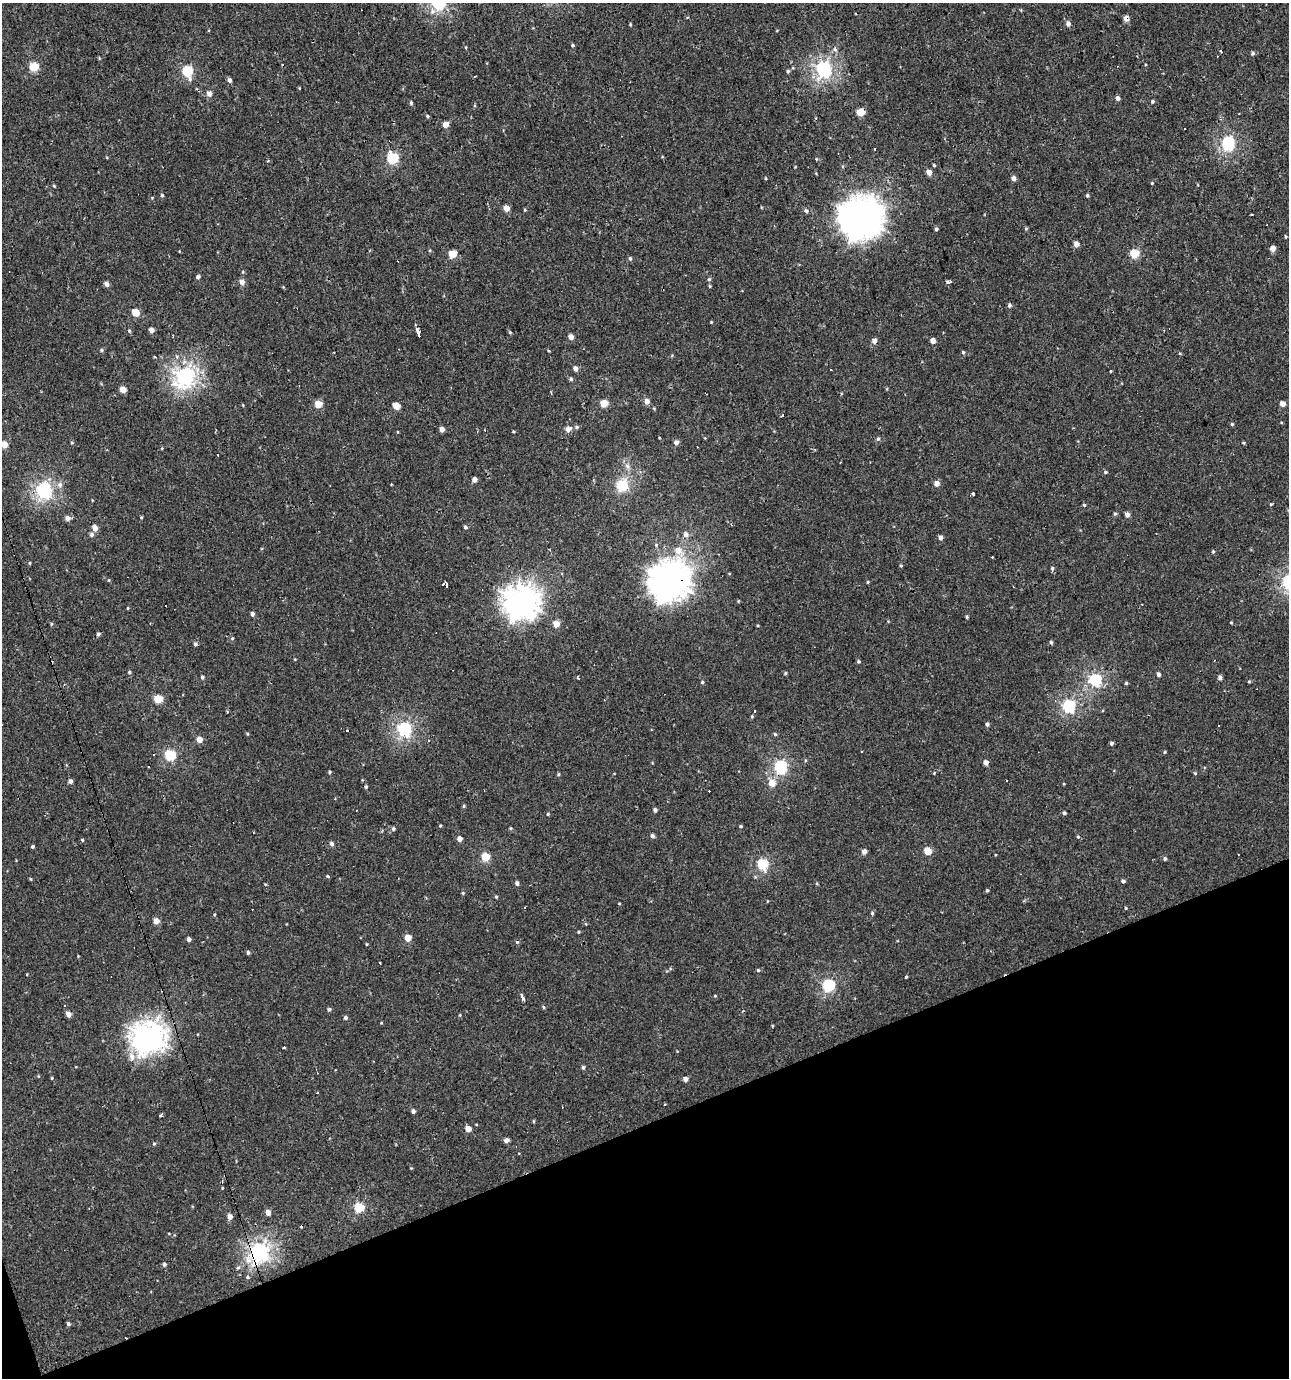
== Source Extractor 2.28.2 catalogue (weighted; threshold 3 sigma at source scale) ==
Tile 14 of 4 x 4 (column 2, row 4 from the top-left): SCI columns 1414-2700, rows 1-1376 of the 5344 x 5504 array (HDU 1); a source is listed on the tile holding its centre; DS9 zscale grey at full resolution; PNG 1291 x 1380 px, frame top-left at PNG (2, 3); no overlay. Shown black and unused: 19% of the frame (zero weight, under 2 of 3 exposures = <1% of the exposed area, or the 3 px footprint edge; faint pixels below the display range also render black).
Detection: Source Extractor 2.28.2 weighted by HDU 2 'WHT'; one run over the whole footprint, this tile lists its part. Background 0.00109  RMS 0.0043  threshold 0.0194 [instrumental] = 3 sigma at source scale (4.5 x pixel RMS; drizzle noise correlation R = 1.50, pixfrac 1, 0.0396/0.0396 arcsec/px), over >= 5 px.
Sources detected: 215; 22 cosmic-ray / hot-pixel residue — not listed; the other 193 listed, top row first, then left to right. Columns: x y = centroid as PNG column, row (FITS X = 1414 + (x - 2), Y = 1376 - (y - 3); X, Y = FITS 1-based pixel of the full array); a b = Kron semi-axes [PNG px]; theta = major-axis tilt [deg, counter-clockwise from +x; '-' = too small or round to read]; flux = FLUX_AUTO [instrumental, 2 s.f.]
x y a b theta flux
856 14 3 2 - 0.36
1126 18 5 4 - 2.7
630 24 5 3 - 0.35
1068 24 5 5 - 1.5
572 45 4 4 - 0.52
1252 53 5 4 - 0.77
34 67 5 5 - 13
824 69 6 6 - 90
187 71 6 5 - 25
788 71 4 4 - 0.55
474 76 3 2 - 0.41
229 80 5 4 - 1.3
209 93 5 5 - 2
1117 98 5 4 - 1.3
1152 101 4 4 - 0.55
411 103 5 4 - 0.58
861 112 5 5 - 9.4
427 116 5 4 - 0.53
445 124 4 4 - 4.2
1228 143 6 6 - 57
392 158 5 5 - 31
934 165 4 3 - 0.47
929 172 5 4 - 2.8
1014 179 5 4 - 1.8
1152 183 3 3 - 0.31
54 186 4 3 - 0.37
162 195 4 4 - 0.49
1087 195 4 3 - 0.56
507 208 4 4 - 4.1
806 211 5 4 - 0.82
861 218 14 14 - 600
936 229 4 4 - 0.64
1076 244 5 5 - 2.2
1273 248 5 4 - 3.1
1134 253 5 5 - 15
452 254 5 5 - 10
630 259 5 4 - 0.72
198 277 4 4 - 0.95
709 279 5 4 - 0.53
242 282 5 5 - 2.1
948 282 5 3 - 1.2
106 284 5 4 - 1.7
1009 306 6 4 88 0.67
136 313 5 5 - 7.7
151 330 4 4 - 2.1
129 331 5 4 - 0.55
510 332 5 4 - 0.46
418 333 8 3 -73 5.9
571 337 4 4 - 2.7
874 341 5 5 - 1.8
933 341 4 4 - 2.7
102 350 5 4 - 0.6
963 352 4 4 - 0.52
575 368 5 5 - 1.8
1111 371 3 2 - 0.81
185 376 7 7 - 140
571 379 5 4 - 0.69
123 389 4 4 - 4.4
647 401 6 5 - 2
604 403 5 5 - 7.7
318 404 5 5 - 7.8
1283 404 4 4 - 2.7
396 406 5 4 - 5.7
1232 424 4 4 - 0.46
577 427 5 5 - 0.65
442 429 4 4 - 1.9
568 429 7 5 34 2.2
878 439 5 4 - 0.52
676 442 5 4 - 1.9
4 444 4 4 - 5.1
627 466 7 6 - 1.3
1106 472 4 4 - 0.41
474 479 4 4 - 2.2
937 483 5 5 - 2.7
60 485 8 7 - 1.5
622 486 8 8 - 12
44 490 6 6 - 85
973 494 3 3 - 2.3
1271 504 4 4 - 0.4
1084 505 4 3 - 0.47
1115 514 5 3 - 0.47
1127 514 5 4 - 1.6
141 517 3 3 - 0.37
68 518 5 5 - 2.3
465 527 4 4 - 0.69
95 528 5 5 - 3.3
91 534 5 5 - 0.91
686 534 6 6 - 1.6
940 537 4 4 - 1.4
678 550 7 7 - 3.7
1213 552 4 4 - 0.45
1052 568 5 4 - 0.55
669 581 14 13 - 500
868 582 4 3 - 0.36
446 585 6 4 -32 1.9
521 601 13 12 - 340
738 601 4 3 - 0.35
166 605 3 3 - 2.6
252 614 5 4 - 1
51 624 5 3 - 0.37
556 624 5 4 - 5.2
98 634 5 4 - 0.66
1051 642 4 4 - 0.59
195 644 5 4 - 0.82
858 661 4 4 - 0.57
129 672 4 4 - 0.48
785 673 4 4 - 0.45
1159 675 4 4 - 0.95
202 677 4 4 - 0.64
578 678 3 3 - 0.46
1220 678 4 4 - 1.3
1095 679 6 6 - 43
1249 681 5 3 - 0.39
702 682 4 4 - 0.45
1126 683 4 4 - 0.47
158 699 5 5 - 12
1069 705 6 6 - 37
752 716 5 3 - 0.38
987 724 4 4 - 0.92
1218 725 2 2 - 0.32
404 729 6 6 - 66
775 734 5 4 - 0.52
200 740 5 4 - 3.5
1112 743 4 4 - 0.76
1164 752 5 3 - 0.33
170 755 6 5 - 27
986 762 5 4 - 1.8
780 766 6 6 - 48
329 772 4 4 - 0.48
559 774 5 3 - 0.43
70 781 5 4 - 1.2
772 783 6 6 - 5.3
366 787 4 3 - 0.52
464 806 5 3 - 0.45
655 810 4 4 - 1.1
1064 813 4 4 - 0.62
548 814 4 3 - 0.41
440 826 4 3 - 0.34
740 826 4 3 - 0.45
393 829 5 4 - 0.74
652 836 5 5 - 0.85
1078 837 4 3 - 0.43
459 839 4 4 - 2.5
82 840 4 3 - 0.36
331 844 5 4 - 1.1
32 846 3 3 - 0.53
928 851 5 4 - 8
864 852 5 4 - 1.9
485 857 5 5 - 13
1165 859 5 4 - 0.71
763 864 5 5 - 28
327 876 3 3 - 2.9
1123 881 4 3 - 0.95
517 883 4 4 - 1.1
987 890 4 4 - 0.49
463 893 4 4 - 0.44
496 897 4 4 - 0.44
1126 908 4 3 - 0.34
872 913 5 4 - 0.61
156 921 5 5 - 3
579 932 3 3 - 0.41
408 938 5 4 - 5.5
189 939 4 4 - 1.2
248 953 4 3 - 0.66
380 963 3 3 - 0.55
758 970 4 4 - 0.49
906 977 3 3 - 0.41
829 985 6 6 - 42
522 998 5 3 - 7.5
329 1009 5 4 - 0.69
68 1014 5 4 - 2.3
345 1017 4 4 - 0.8
149 1037 11 11 - 290
284 1048 3 3 - 1.5
132 1056 10 7 -83 2.7
583 1067 5 4 - 0.67
52 1078 5 3 - 0.33
685 1079 4 4 - 1.7
318 1093 3 2 - 0.57
413 1111 4 4 - 1.2
161 1115 4 3 - 1.3
468 1129 4 4 - 4.2
506 1140 5 4 - 1.7
154 1144 4 4 - 0.46
359 1207 5 5 - 19
268 1212 5 4 - 2.6
230 1217 5 5 - 2.5
301 1227 3 3 - 0.96
260 1252 7 6 - 130
164 1264 4 4 - 0.86
238 1267 5 4 - 0.62
248 1277 3 3 - 1.3
68 1324 4 4 - 0.83
Overlapping masked pixels (flux is a lower limit): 5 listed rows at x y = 1126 18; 861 112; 669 581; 521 601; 260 1252
Isophote crosses this tile's border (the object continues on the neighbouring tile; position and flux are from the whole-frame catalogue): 1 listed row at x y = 4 444